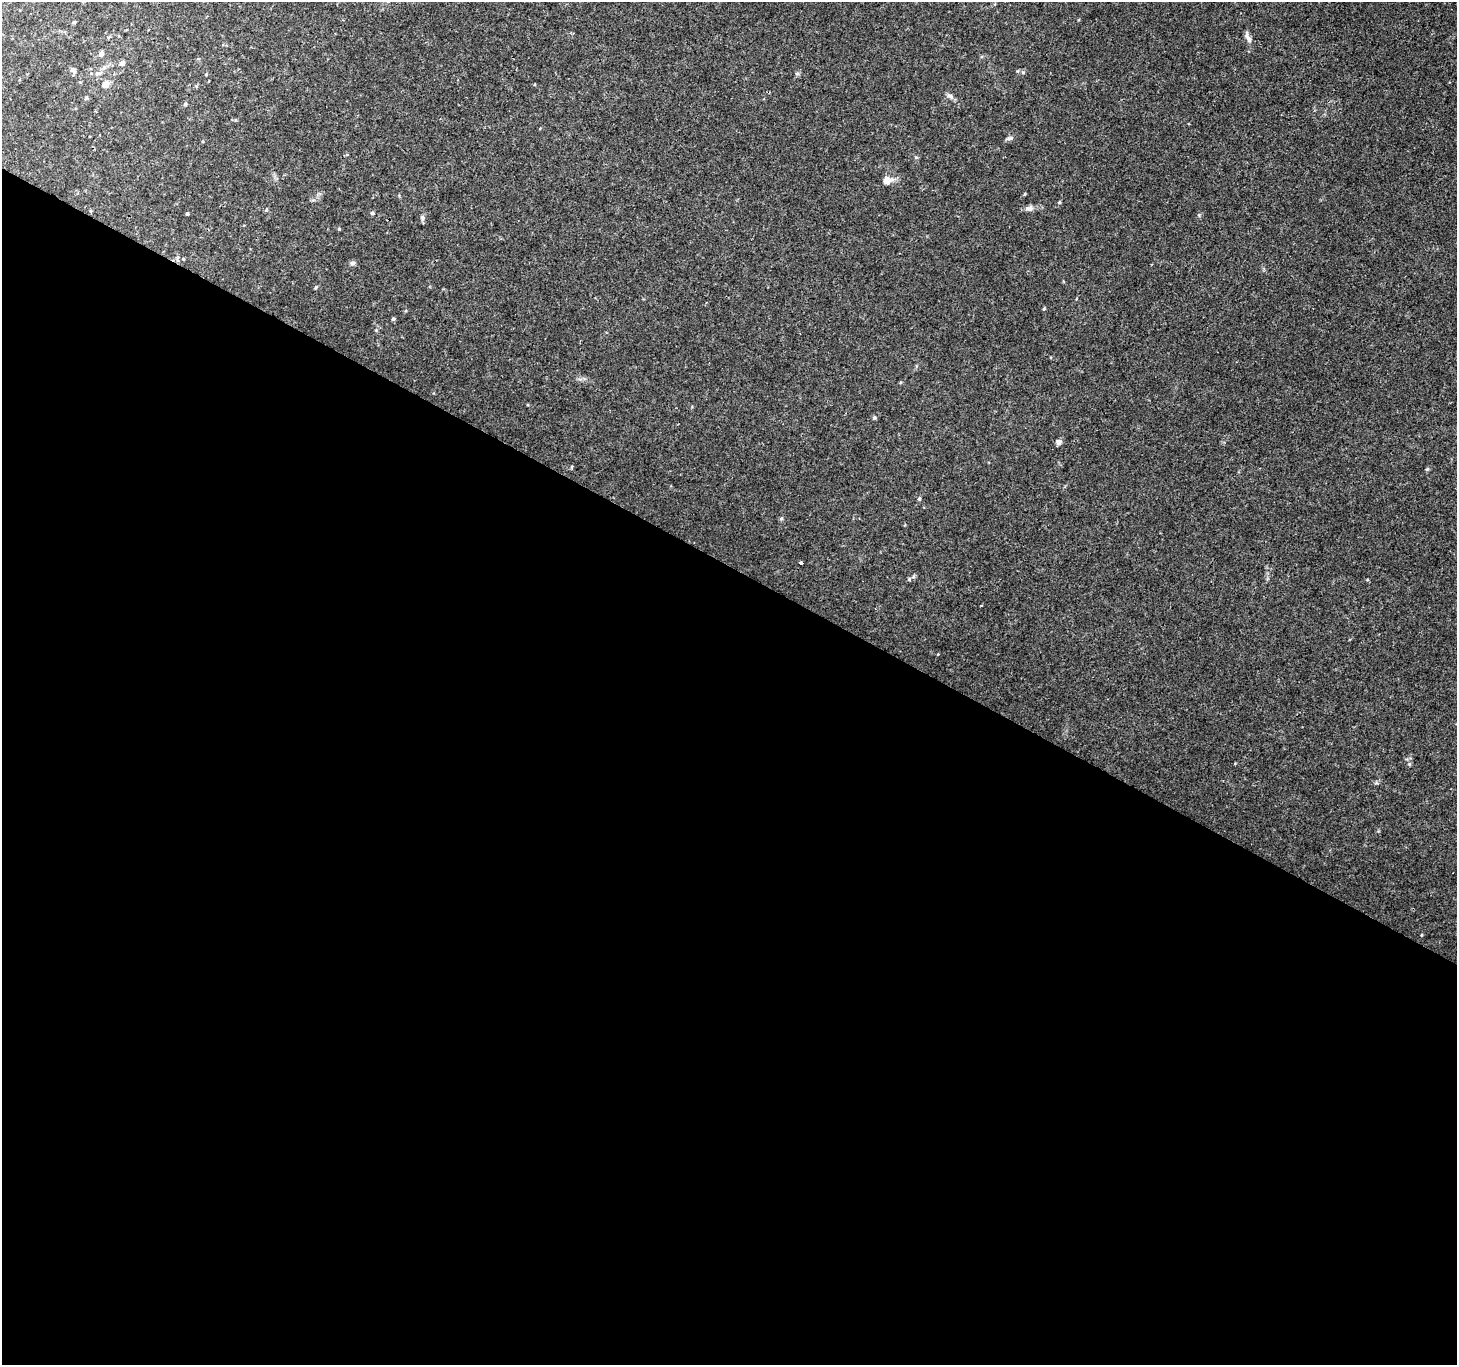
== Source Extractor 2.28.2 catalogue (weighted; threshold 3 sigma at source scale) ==
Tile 14 of 4 x 4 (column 2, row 4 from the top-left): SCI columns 1458-2912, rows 198-1560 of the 5829 x 5913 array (HDU 1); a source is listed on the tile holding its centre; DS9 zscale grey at full resolution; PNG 1459 x 1367 px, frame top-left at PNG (2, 2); no overlay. Shown black and unused: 59% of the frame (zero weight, under 3 of 4 exposures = <1% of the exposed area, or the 3 px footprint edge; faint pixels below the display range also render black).
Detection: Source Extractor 2.28.2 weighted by HDU 2 'WHT'; one run over the whole footprint, this tile lists its part. Background 0.00503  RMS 0.0022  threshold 0.0099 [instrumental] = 3 sigma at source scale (4.5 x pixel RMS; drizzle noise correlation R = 1.50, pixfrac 1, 0.0396/0.0396 arcsec/px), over >= 5 px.
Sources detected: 32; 1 cosmic-ray / hot-pixel residue — not listed; the other 31 listed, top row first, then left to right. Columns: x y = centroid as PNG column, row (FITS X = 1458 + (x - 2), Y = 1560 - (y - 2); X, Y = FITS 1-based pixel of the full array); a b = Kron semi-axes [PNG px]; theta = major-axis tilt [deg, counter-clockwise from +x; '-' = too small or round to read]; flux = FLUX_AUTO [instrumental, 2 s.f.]
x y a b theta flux
74 22 4 4 - 0.28
1247 36 12 6 -50 0.92
101 54 5 5 - 0.95
122 63 5 5 - 1
73 70 7 6 - 0.67
206 74 4 3 - 0.18
106 84 6 5 - 1.9
951 97 10 5 -45 0.64
86 98 5 4 - 0.4
185 104 5 4 - 0.35
1010 138 9 5 19 0.5
887 180 10 9 - 1.7
1025 194 5 3 - 0.18
1059 202 4 4 - 0.23
1029 208 11 7 4 0.84
266 210 5 5 - 0.27
372 213 4 4 - 0.38
187 214 4 3 - 0.26
422 218 6 5 - 0.4
339 229 4 3 - 0.21
352 263 7 5 17 0.5
316 287 5 3 - 0.22
1044 309 5 3 - 0.27
393 319 4 4 - 0.34
874 418 5 5 - 0.34
1059 442 7 6 - 0.7
919 499 5 4 - 0.31
781 519 6 4 19 0.26
801 563 3 3 - 0.89
909 579 6 5 - 0.34
938 654 3 2 - 0.18